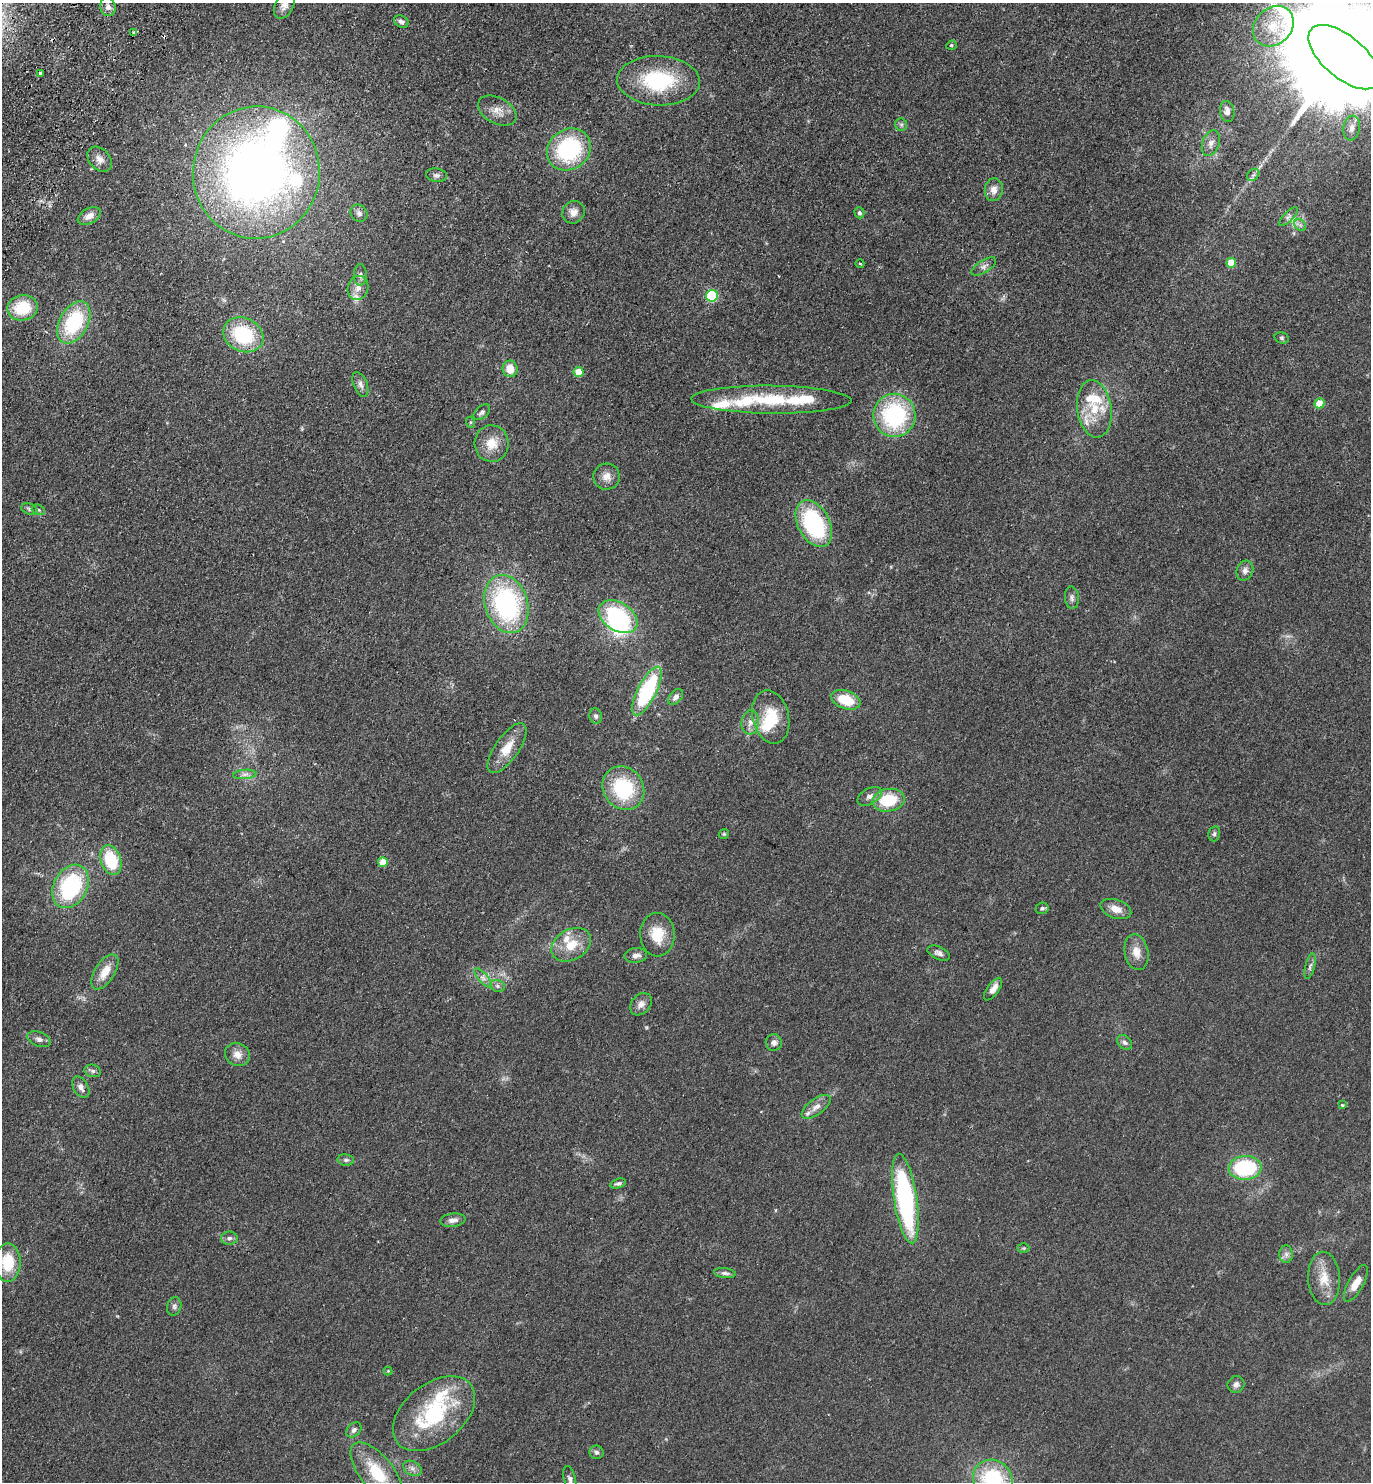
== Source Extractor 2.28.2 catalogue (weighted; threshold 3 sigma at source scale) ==
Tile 11 of 4 x 4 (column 3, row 3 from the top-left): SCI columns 2943-4311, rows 1518-2997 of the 6024 x 5996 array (HDU 1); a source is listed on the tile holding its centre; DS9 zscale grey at full resolution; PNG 1373 x 1484 px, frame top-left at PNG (2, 3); each listed source drawn as its Kron ellipse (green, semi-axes under 4 px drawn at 4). Shown black and unused: <1% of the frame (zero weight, under 2 of 3 exposures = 3% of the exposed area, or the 3 px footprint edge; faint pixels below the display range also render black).
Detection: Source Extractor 2.28.2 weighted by HDU 2 'WHT'; one run over the whole footprint, this tile lists its part. Background 0.0588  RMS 0.0079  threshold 0.0354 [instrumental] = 3 sigma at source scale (4.5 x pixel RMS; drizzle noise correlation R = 1.50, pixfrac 1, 0.05/0.05 arcsec/px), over >= 5 px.
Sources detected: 132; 4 inside a brighter object's white glare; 1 cosmic-ray / hot-pixel residue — neither listed nor drawn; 14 inside a brighter listed object's ellipse — not listed separately; the other 113 listed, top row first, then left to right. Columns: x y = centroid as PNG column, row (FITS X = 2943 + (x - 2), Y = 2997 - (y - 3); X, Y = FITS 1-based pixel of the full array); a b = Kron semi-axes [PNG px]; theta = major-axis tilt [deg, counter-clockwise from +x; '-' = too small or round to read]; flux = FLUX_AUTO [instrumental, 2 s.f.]
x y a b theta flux
284 6 14 9 62 4.6
108 7 9 7 -76 3.7
401 21 8 5 -27 2.3
1273 26 22 18 44 22
133 33 3 2 - 1.3
951 45 5 4 - 1
1344 57 43 21 -40 39000
40 73 3 3 - 2.7
658 81 41 24 -2 58
497 111 21 13 -28 8.4
1227 112 11 7 -82 4.8
901 125 6 6 - 1.6
1352 128 12 8 81 4.9
1211 143 13 8 70 4.9
569 149 23 20 37 78
100 159 14 10 -48 5.5
256 173 66 63 84 500
436 175 10 6 -9 2.5
1253 175 7 5 44 1.7
994 190 11 9 83 5.5
573 212 12 10 44 5.6
359 213 9 8 - 2.9
859 213 5 5 - 2.2
89 216 12 7 30 5.6
1289 217 12 4 44 2.5
1300 225 7 5 -44 1.8
1231 263 5 4 - 17
860 264 4 3 - 0.64
984 266 14 6 32 3.1
360 275 11 6 89 2.9
358 288 12 10 70 6.5
712 296 6 5 - 68
22 308 15 12 12 26
74 322 23 14 61 56
243 335 21 16 -25 48
1282 338 7 5 -15 1.3
510 369 8 7 - 11
579 372 5 5 - 24
360 384 13 6 -67 3.2
771 400 80 14 -1 48
1320 403 5 5 - 23
1094 409 29 17 -82 26
482 412 10 6 42 2.3
894 415 21 21 - 83
470 422 5 3 - 0.81
492 444 18 17 - 13
607 477 13 13 - 6
29 509 8 5 -22 2
38 510 7 5 -20 1.5
814 524 25 15 -62 80
1245 570 10 8 67 3.6
1072 598 11 7 -84 2.8
506 604 30 21 -73 120
618 617 21 14 -33 75
647 691 27 9 63 80
676 697 9 6 48 3.3
846 700 15 9 -20 21
596 716 7 6 - 2.2
771 717 27 18 -76 26
750 722 12 8 84 5.1
507 748 29 12 55 15
245 774 12 4 5 3.1
623 788 23 20 -54 53
869 796 13 7 29 3.8
888 800 16 11 11 28
724 834 5 4 - 0.94
1214 834 7 5 76 1.6
111 860 15 10 -70 33
383 862 5 5 - 21
71 886 23 16 61 70
1042 908 6 5 - 1.6
1116 909 16 9 -19 7.8
657 935 22 17 -87 18
571 945 21 15 30 17
1136 952 18 12 -78 9
939 953 12 6 -24 3.1
636 955 11 7 7 4.1
1310 966 13 5 76 2.5
105 972 20 9 58 12
483 978 12 4 -48 3.2
497 986 7 6 - 2
993 989 13 6 55 6.3
641 1004 12 9 49 4.6
39 1039 12 7 -22 3.3
774 1042 8 8 - 2.9
1125 1042 8 6 -44 2.2
237 1054 13 11 -32 6.3
93 1071 8 6 -14 2.1
81 1087 11 7 -59 3.7
1342 1105 3 3 - 1.5
816 1107 17 8 36 5.6
346 1160 8 5 -9 1.9
1245 1168 16 12 4 56
618 1183 8 4 17 1.8
905 1198 45 11 -81 130
453 1220 12 6 7 3.4
229 1238 8 6 3 2.4
1024 1248 6 5 - 1
1286 1254 8 7 - 2.8
8 1263 19 12 90 26
725 1273 11 5 -7 2.3
1324 1278 26 16 -87 15
1356 1283 20 7 61 8.7
174 1306 9 7 76 2.4
388 1371 4 4 - 0.68
1236 1384 9 8 - 3
434 1414 47 29 38 70
354 1430 9 6 45 2.6
596 1452 7 6 - 1.9
412 1468 10 7 -30 3.1
377 1473 37 16 -51 33
570 1479 14 6 -76 3.1
993 1479 20 18 -39 58
Isophote crosses this tile's border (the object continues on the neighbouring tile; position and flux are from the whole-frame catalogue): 5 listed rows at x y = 284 6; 1344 57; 377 1473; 570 1479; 993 1479